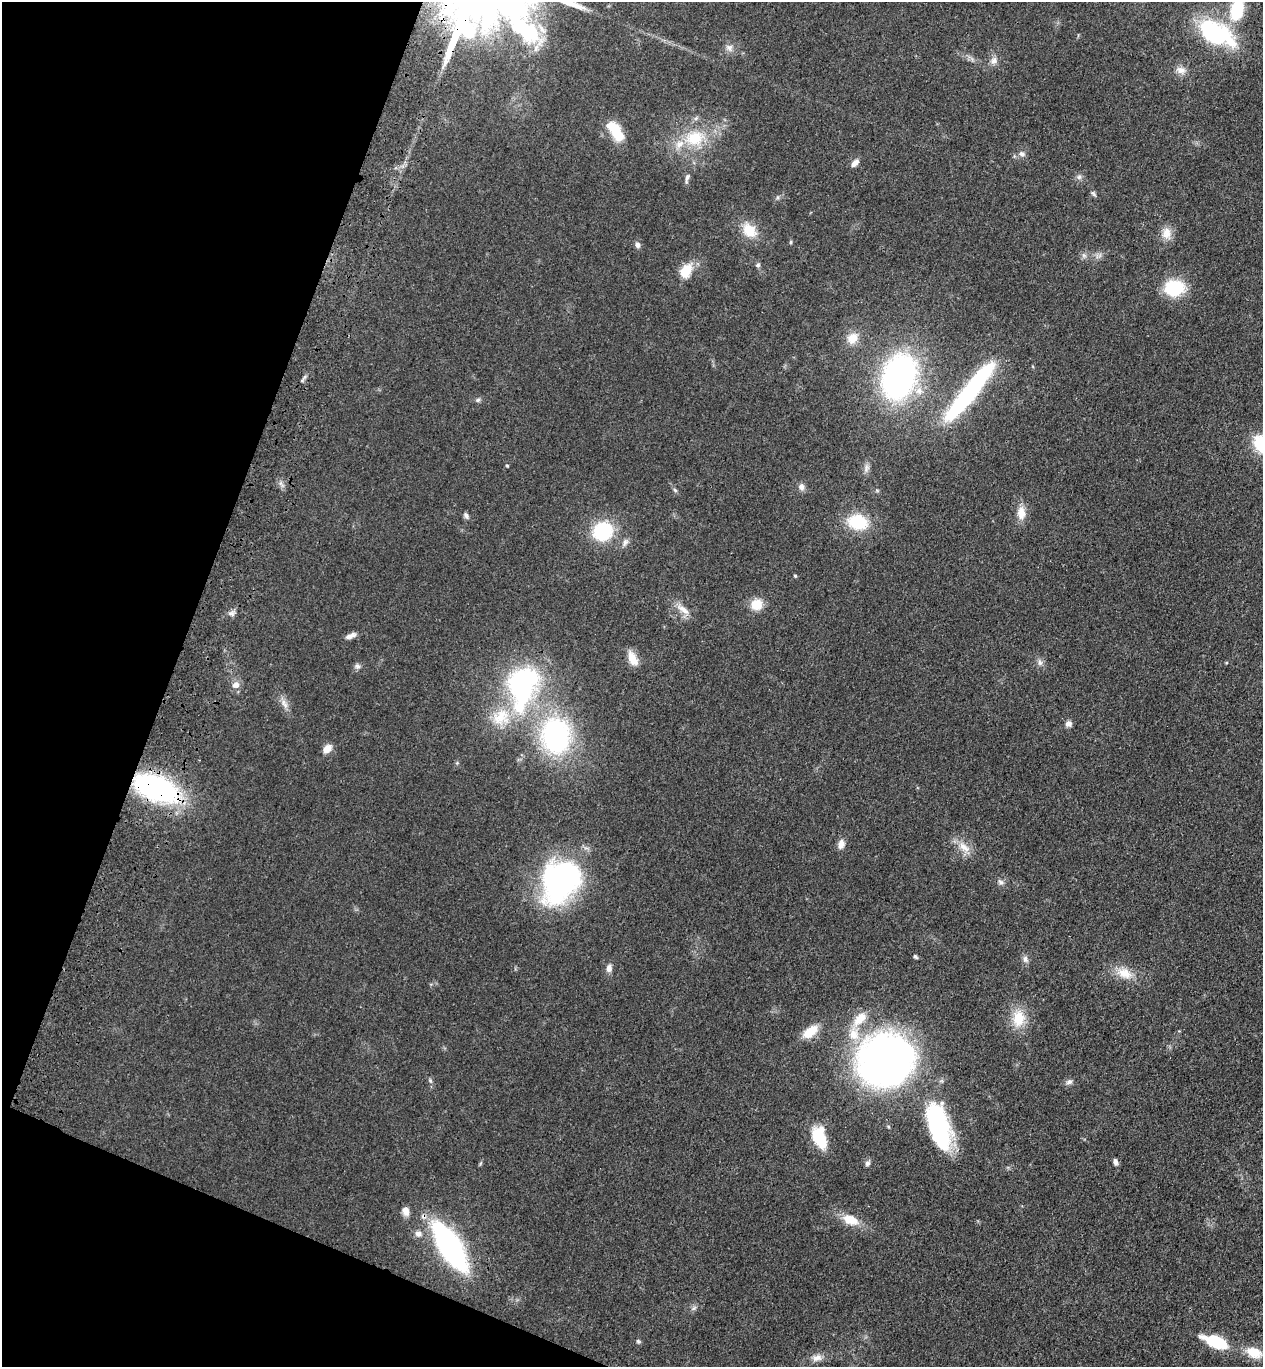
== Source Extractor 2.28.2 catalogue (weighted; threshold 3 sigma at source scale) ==
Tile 9 of 4 x 4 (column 1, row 3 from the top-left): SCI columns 248-1508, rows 1415-2779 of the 5668 x 5559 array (HDU 1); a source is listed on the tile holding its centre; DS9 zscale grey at full resolution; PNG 1265 x 1369 px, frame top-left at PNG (2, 2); no overlay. Shown black and unused: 18% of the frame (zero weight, under 3 of 4 exposures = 6% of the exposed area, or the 3 px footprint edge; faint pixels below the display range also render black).
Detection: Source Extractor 2.28.2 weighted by HDU 2 'WHT'; one run over the whole footprint, this tile lists its part. Background 0.0513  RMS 0.0058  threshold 0.0259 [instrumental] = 3 sigma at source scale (4.5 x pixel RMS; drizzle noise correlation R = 1.50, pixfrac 1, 0.05/0.05 arcsec/px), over >= 5 px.
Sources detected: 85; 5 inside a brighter object's white glare — not listed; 3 inside a brighter listed object's ellipse — not listed separately; the other 77 listed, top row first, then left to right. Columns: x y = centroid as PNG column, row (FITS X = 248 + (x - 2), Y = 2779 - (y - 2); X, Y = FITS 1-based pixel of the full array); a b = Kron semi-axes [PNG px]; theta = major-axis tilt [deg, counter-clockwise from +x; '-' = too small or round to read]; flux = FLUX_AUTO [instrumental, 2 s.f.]
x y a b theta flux
1237 10 21 14 75 26
1216 33 43 22 -27 60
729 48 10 9 - 3
994 60 11 9 51 3.2
1181 70 14 10 -17 4.2
615 131 25 11 -58 17
694 138 31 22 9 28
1022 154 9 7 0 2.4
855 163 11 6 44 3.3
687 177 11 5 72 1.9
1079 177 8 6 88 1.7
1093 194 9 4 -49 1.2
749 230 20 15 -44 12
1167 233 16 13 87 6.4
791 242 5 4 - 0.73
637 245 8 6 -73 2.2
1084 255 7 4 -1 1.4
758 265 6 6 - 1.2
686 271 18 12 60 11
1174 288 16 13 7 36
852 338 16 13 49 8.2
899 376 33 23 73 200
971 391 77 13 49 100
478 400 7 5 22 1.2
1262 444 19 14 -45 31
507 466 4 4 - 0.54
866 468 12 7 73 2.6
801 487 9 8 - 2.4
675 490 6 5 - 1.1
1021 513 18 10 -87 7.1
466 515 9 6 -57 1.6
858 522 22 16 -12 25
603 531 20 17 22 37
625 542 11 7 56 2.5
795 576 4 4 - 0.73
756 604 13 12 - 10
683 609 22 8 -35 5.7
231 613 8 6 -8 1.9
351 636 15 6 24 3
633 659 18 9 -66 7.4
1040 662 8 6 -69 2
357 666 8 7 - 1.8
522 682 43 29 26 82
236 685 8 8 - 4.1
284 703 15 7 -56 3.9
501 717 28 22 39 21
1068 724 8 8 - 2.4
556 736 44 35 -83 94
327 749 10 7 41 5.4
156 788 37 20 -22 130
841 844 11 8 73 4
964 847 19 9 -40 7
561 881 46 36 55 130
1000 882 9 6 -34 1.8
915 956 6 4 -33 1.1
1025 959 10 6 -84 2.2
609 968 10 7 89 3
1124 973 23 14 -21 11
1018 1018 22 16 86 14
810 1032 20 10 38 12
886 1060 55 51 39 310
430 1080 7 5 -55 1.1
1069 1082 9 6 18 1.9
939 1124 46 27 -77 62
819 1138 19 11 -71 29
1115 1162 7 5 -67 2.3
481 1163 6 4 70 0.77
867 1163 7 6 - 1.9
406 1211 11 7 -75 4
850 1220 21 11 -22 11
418 1234 11 9 -17 3.3
450 1246 38 14 -58 180
694 1308 8 5 45 1.4
638 1341 5 5 - 0.9
1216 1342 23 10 -20 31
1254 1352 22 13 -19 11
817 1358 15 9 10 4.3
Overlapping masked pixels (flux is a lower limit): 2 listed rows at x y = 156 788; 450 1246
Isophote crosses this tile's border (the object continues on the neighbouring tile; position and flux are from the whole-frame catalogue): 2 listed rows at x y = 1237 10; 1262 444